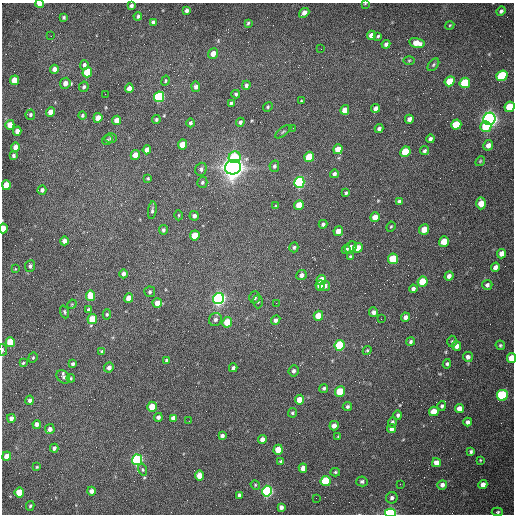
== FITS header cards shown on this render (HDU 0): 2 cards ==
NAXIS1  =                  512 /fastest changing axis
NAXIS2  =                  512 /next to fastest changing axis

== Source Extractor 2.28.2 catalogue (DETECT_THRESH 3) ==
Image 512 x 512 px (HDU 0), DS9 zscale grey, 1 PNG px = 1 image px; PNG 516 x 516 px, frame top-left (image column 1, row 512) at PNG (2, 3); each listed source drawn as its Kron ellipse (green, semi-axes under 4 px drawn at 4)
Background 1510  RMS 23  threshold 68.4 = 3 sigma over >= 5 px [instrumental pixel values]
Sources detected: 215; all 215 listed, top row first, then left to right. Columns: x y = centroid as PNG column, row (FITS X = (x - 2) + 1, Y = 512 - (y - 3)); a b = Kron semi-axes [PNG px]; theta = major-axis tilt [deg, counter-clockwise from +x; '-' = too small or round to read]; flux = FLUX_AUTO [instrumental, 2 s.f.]
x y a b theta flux
40 4 4 3 - 1.7e+04
365 4 3 2 - 1.1e+03
131 6 4 3 - 4.1e+03
187 10 4 4 - 4.1e+03
501 11 5 3 - 3.3e+03
304 13 5 4 - 1.0e+04
138 16 4 3 - 2.8e+03
64 17 4 4 - 2.5e+03
153 22 4 4 - 4.4e+03
248 23 3 3 - 2.2e+03
450 25 4 3 - 1.5e+03
371 35 5 4 - 1.1e+04
51 36 2 2 - 1.2e+03
378 36 4 3 - 1.9e+03
417 43 8 5 -15 1.9e+04
386 44 4 4 - 3.9e+03
321 49 2 2 - 6.6e+02
213 54 5 4 - 1.3e+04
409 60 5 3 - 1.7e+03
84 65 5 4 - 4.3e+03
433 65 7 4 50 2.6e+03
54 69 4 4 - 8.0e+03
87 72 5 5 - 6.3e+04
502 76 6 5 - 1.4e+05
15 80 5 4 - 3.1e+04
165 81 5 4 - 1.8e+03
450 81 5 4 - 3.3e+04
65 83 6 5 - 1.1e+04
465 83 5 5 - 9.7e+04
246 85 4 4 - 3.9e+03
84 87 5 4 - 3.0e+03
196 87 5 4 - 4.8e+03
129 88 4 4 - 1.0e+04
105 94 2 2 - 7.8e+02
236 94 4 4 - 2.6e+03
159 97 5 5 - 2.6e+05
302 101 4 3 - 1.8e+03
231 103 4 3 - 2.9e+03
268 107 5 4 - 2.3e+03
510 107 5 5 - 5.0e+04
376 108 4 4 - 7.5e+03
345 110 5 4 - 1.5e+04
51 112 5 4 - 1.8e+04
30 115 5 5 - 3.0e+03
82 115 4 3 - 2.0e+03
98 118 5 4 - 1.6e+04
409 119 4 4 - 6.6e+03
489 119 6 6 - 1.1e+06
117 120 5 4 - 2.0e+04
156 120 4 4 - 2.4e+03
240 122 4 4 - 3.4e+03
191 123 4 3 - 3.3e+03
10 125 5 4 - 1.9e+04
456 125 5 5 - 5.6e+04
486 126 5 5 - 4.3e+04
293 128 2 2 - 6.7e+02
379 128 4 3 - 4.4e+03
17 131 4 4 - 9.0e+03
283 132 9 3 36 2.5e+03
111 138 6 4 1 2.4e+03
430 139 4 3 - 3.4e+03
107 140 6 4 30 2.3e+03
182 144 5 4 - 2.5e+04
488 145 5 4 - 8.4e+03
15 147 5 4 - 1.1e+04
338 149 5 4 - 2.2e+04
147 150 4 4 - 9.8e+03
424 151 4 3 - 2.9e+03
405 152 5 5 - 6.2e+04
135 155 5 4 - 1.5e+04
13 156 4 3 - 3.1e+03
235 157 6 5 - 5.4e+04
309 157 5 5 - 6.9e+04
480 161 5 4 - 1.9e+03
274 166 6 5 - 3.3e+03
233 167 8 7 - 2.1e+06
201 169 7 5 71 4.0e+03
334 174 4 4 - 3.9e+03
148 178 3 2 - 1.5e+03
202 182 5 5 - 2.4e+03
299 182 5 5 - 3.5e+05
6 185 5 4 - 4.3e+04
42 190 5 4 - 3.9e+03
346 193 4 3 - 2.4e+03
399 201 4 3 - 3.8e+03
481 203 6 5 - 2.2e+04
299 205 5 4 - 2.3e+04
276 206 4 4 - 2.0e+03
152 210 9 4 82 3.3e+03
179 215 5 3 - 1.5e+03
194 216 5 4 - 4.6e+03
375 217 5 4 - 1.4e+04
323 224 4 3 - 3.0e+03
391 227 5 4 - 1.6e+03
3 228 5 3 - 2.2e+04
424 229 5 5 - 1.9e+04
163 230 5 4 - 3.0e+03
338 231 5 4 - 1.3e+04
195 235 5 5 - 3.5e+04
64 241 4 4 - 8.2e+03
444 241 5 5 - 2.6e+04
294 247 5 4 - 2.8e+03
351 247 6 5 - 7.5e+03
358 248 5 4 - 2.2e+04
346 249 4 4 - 4.1e+03
502 254 5 4 - 1.0e+04
350 256 4 3 - 1.7e+03
393 259 5 5 - 6.7e+04
30 266 6 5 - 3.5e+03
495 267 5 4 - 6.6e+03
15 269 4 4 - 1.4e+03
123 274 4 4 - 6.0e+03
301 275 5 5 - 6.3e+03
449 276 5 4 - 5.7e+03
321 280 5 4 - 2.7e+04
423 282 5 5 - 4.9e+04
320 285 5 4 - 1.3e+04
487 285 5 5 - 3.4e+03
325 286 5 5 - 5.2e+03
413 289 4 4 - 4.9e+03
150 292 5 5 - 2.9e+03
90 296 5 4 - 4.4e+04
254 297 6 5 - 4.3e+03
129 298 5 4 - 1.6e+04
219 299 6 5 - 7.3e+05
258 302 6 5 - 2.3e+03
157 303 4 4 - 1.3e+04
276 303 2 2 - 1.1e+03
72 304 5 3 - 1.4e+03
89 309 4 4 - 2.6e+03
65 312 6 4 -70 2.4e+03
373 312 5 4 - 4.8e+03
107 314 5 4 - 2.4e+03
318 316 5 4 - 2.9e+04
405 317 5 4 - 5.9e+03
92 319 5 4 - 4.1e+04
215 319 7 6 - 4.7e+03
381 319 2 2 - 9.9e+02
276 320 5 4 - 4.6e+03
227 322 5 5 - 3.8e+04
452 341 6 4 -88 2.3e+03
10 342 5 4 - 8.2e+04
411 342 4 3 - 2.9e+03
340 345 5 5 - 1.7e+05
500 345 5 4 - 2.1e+03
456 346 5 4 - 9.1e+03
3 350 6 3 -83 2.6e+03
367 350 4 4 - 1.8e+03
102 351 4 3 - 2.9e+03
468 357 5 5 - 4.6e+03
33 358 5 4 - 2.0e+03
511 358 5 4 - 2.9e+04
167 360 4 4 - 5.1e+03
23 363 3 3 - 1.8e+03
73 364 4 3 - 3.5e+03
447 364 5 4 - 2.8e+03
109 367 5 4 - 6.0e+03
233 368 4 3 - 3.6e+03
293 371 6 5 - 3.8e+03
63 377 7 6 - 4.3e+03
71 378 4 3 - 1.7e+03
324 388 5 4 - 2.8e+03
340 392 5 5 - 6.8e+04
502 395 5 5 - 1.6e+05
30 400 5 4 - 4.4e+03
299 400 5 4 - 1.6e+04
347 406 5 4 - 2.8e+03
442 406 5 4 - 2.8e+03
152 407 5 4 - 3.5e+04
459 409 4 4 - 1.1e+04
434 411 5 5 - 1.9e+04
292 413 5 4 - 2.6e+03
398 415 4 4 - 3.4e+03
158 417 4 4 - 4.7e+03
11 418 4 4 - 6.4e+03
173 418 4 4 - 6.4e+03
189 421 2 2 - 6.6e+02
392 422 5 4 - 3.5e+03
468 422 4 4 - 4.8e+03
37 424 4 4 - 7.0e+03
334 426 5 4 - 7.1e+03
50 429 5 4 - 6.8e+03
391 429 4 4 - 6.5e+03
222 436 4 4 - 5.0e+03
338 437 3 2 - 1.6e+03
262 439 4 4 - 7.6e+03
54 448 4 4 - 4.7e+03
278 450 5 4 - 3.1e+04
471 452 4 3 - 3.0e+03
7 456 5 4 - 1.4e+04
137 460 5 5 - 3.5e+05
480 460 3 3 - 1.3e+03
281 461 4 3 - 2.2e+03
436 463 4 4 - 1.2e+04
37 467 4 3 - 1.5e+03
303 468 5 4 - 1.1e+04
143 470 6 4 -71 2.2e+03
335 472 5 4 - 2.1e+03
199 476 5 4 - 2.2e+04
326 481 5 5 - 1.1e+05
362 481 6 5 - 3.0e+03
400 484 2 2 - 7.8e+02
255 485 5 4 - 2.0e+03
442 485 5 4 - 5.6e+03
483 485 4 4 - 1.0e+04
91 491 4 4 - 5.7e+03
267 491 5 5 - 4.3e+05
19 492 5 4 - 4.8e+04
239 495 4 3 - 3.5e+03
316 498 2 2 - 3.3e+03
392 498 6 5 - 4.3e+03
30 506 5 3 - 2.2e+03
281 507 4 4 - 5.9e+03
497 512 6 4 3 2.3e+03
390 513 5 4 - 4.6e+05
At the frame edge (FLAGS 8, measured only in part): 7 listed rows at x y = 40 4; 365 4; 510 107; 3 228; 3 350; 511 358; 390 513